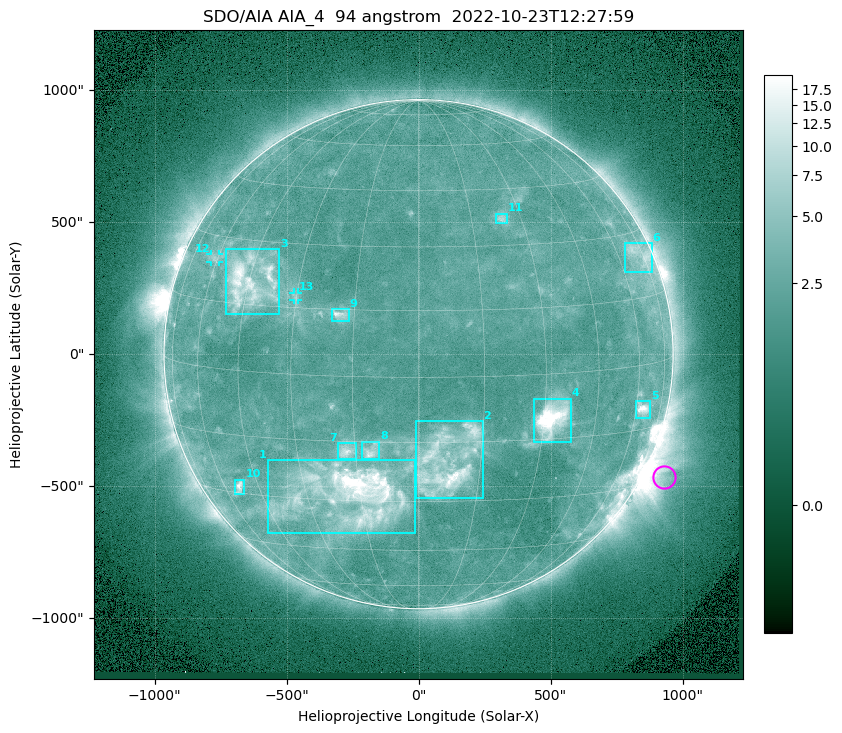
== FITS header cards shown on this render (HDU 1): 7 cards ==
TELESCOP= 'SDO/AIA '           / For AIA: SDO/AIA
INSTRUME= 'AIA_4   '           / For AIA: AIA_ATA1, AIA_ATA2, AIA_ATA3 or AIA_AT
WAVELNTH=                   94 / [angstrom] Wavelength
WAVEUNIT= 'angstrom'           / Wavelength unit: angstrom
DATE-OBS= '2022-10-23T12:27:59.121' / [ISO] Date when observation started; ISO 8
CTYPE1  = 'HPLN-TAN'           / CTYPE1: HPLN
CTYPE2  = 'HPLT-TAN'           / CTYPE2: HPLT

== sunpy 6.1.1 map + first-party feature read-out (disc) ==
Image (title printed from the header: SDO/AIA AIA_4  94 angstrom  2022-10-23T12:27:59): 1024 x 1024 px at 2.4 arcsec/px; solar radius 964 arcsec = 402 px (full disc in frame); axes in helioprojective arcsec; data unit not stated in the header (colour bar unlabelled)
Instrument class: DISC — disc imager (sunpy class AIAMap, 94 A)
Bright regions (active regions / flare kernels): reference = the median radial profile (limb darkening/brightening removed); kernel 9 px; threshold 5 sigma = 2.92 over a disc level ~2.23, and >= 1.15x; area >= 12 px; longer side >= 10 px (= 24 arcsec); searched inside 0.97 R_sun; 13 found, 13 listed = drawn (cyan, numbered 1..; 2 of them under ~33 arcsec drawn as corner ticks so the feature stays visible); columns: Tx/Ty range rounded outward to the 5 arcsec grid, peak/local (2 s.f.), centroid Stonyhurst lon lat
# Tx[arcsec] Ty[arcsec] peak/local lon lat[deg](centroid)
1 -570..-15 -680..-400 13 -18 -28
2 -10..245 -545..-255 7.7 +7 -20
3 -730..-525 150..400 7.8 -45 +20
4 435..575 -335..-165 19 +32 -10
5 820..880 -240..-175 8.1 +63 -10
6 780..885 310..420 3.4 +71 +25
7 -305..-235 -400..-335 4.8 -17 -17
8 -215..-145 -395..-330 4.9 -11 -17
9 -330..-265 125..170 5.4 -18 +14
10 -695..-660 -530..-475 6.1 -53 -28
11 295..335 495..535 3.3 +24 +37
12 -790..-755 350..380 2.8 -62 +25
13 -475..-455 205..235 2.4 -30 +18
Off-limb structures (1.02-1.3 R_sun): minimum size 162 px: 5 found; the strongest spans PA ~225..265 deg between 1.02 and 1.3 R_sun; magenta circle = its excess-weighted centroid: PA ~245 deg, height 1.08 R_sun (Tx ~930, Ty ~-465 arcsec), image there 3.2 x the reference